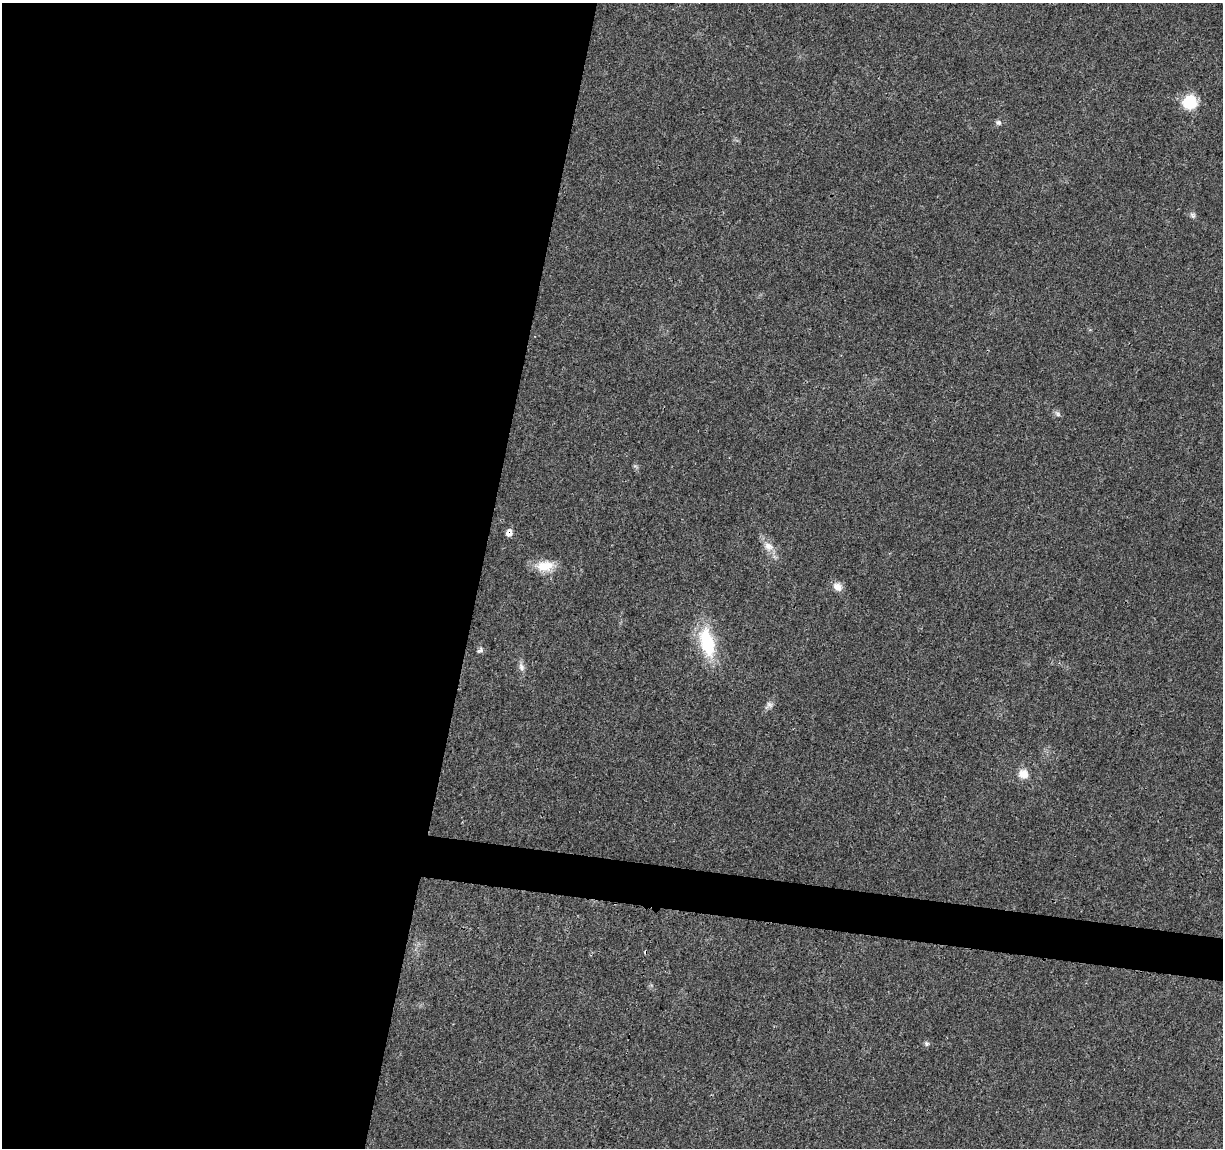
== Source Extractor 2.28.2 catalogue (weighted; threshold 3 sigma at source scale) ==
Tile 5 of 4 x 4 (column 1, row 2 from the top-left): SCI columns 6-1226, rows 2526-3671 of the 4900 x 5106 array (HDU 1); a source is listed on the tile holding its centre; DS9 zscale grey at full resolution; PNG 1225 x 1150 px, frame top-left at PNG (2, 3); no overlay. Shown black and unused: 42% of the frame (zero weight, under 3 of 4 exposures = <1% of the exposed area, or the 3 px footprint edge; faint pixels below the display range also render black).
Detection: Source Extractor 2.28.2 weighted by HDU 2 'WHT'; one run over the whole footprint, this tile lists its part. Background 0.0199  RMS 0.0029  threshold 0.0128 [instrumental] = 3 sigma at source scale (4.5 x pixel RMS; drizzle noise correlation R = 1.50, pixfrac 1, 0.0396/0.0396 arcsec/px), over >= 5 px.
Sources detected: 15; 1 cosmic-ray / hot-pixel residue — not listed; the other 14 listed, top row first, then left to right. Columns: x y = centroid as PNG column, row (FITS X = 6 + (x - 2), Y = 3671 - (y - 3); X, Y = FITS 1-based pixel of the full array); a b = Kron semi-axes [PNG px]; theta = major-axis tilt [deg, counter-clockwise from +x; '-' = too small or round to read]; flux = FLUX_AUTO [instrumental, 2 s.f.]
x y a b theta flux
1189 102 17 17 - 7.6
998 123 8 7 - 0.74
1193 215 8 7 - 0.76
1057 414 10 6 -45 0.75
509 533 10 7 67 1.4
768 546 15 11 -41 2.9
545 566 24 14 6 5.3
838 587 12 10 -40 2.1
707 642 39 18 -75 16
480 650 10 5 37 0.75
521 667 12 7 -70 1.3
769 705 13 8 41 1.3
1023 774 12 11 - 2.9
926 1044 7 6 - 0.62
Overlapping masked pixels (flux is a lower limit): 1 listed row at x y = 509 533